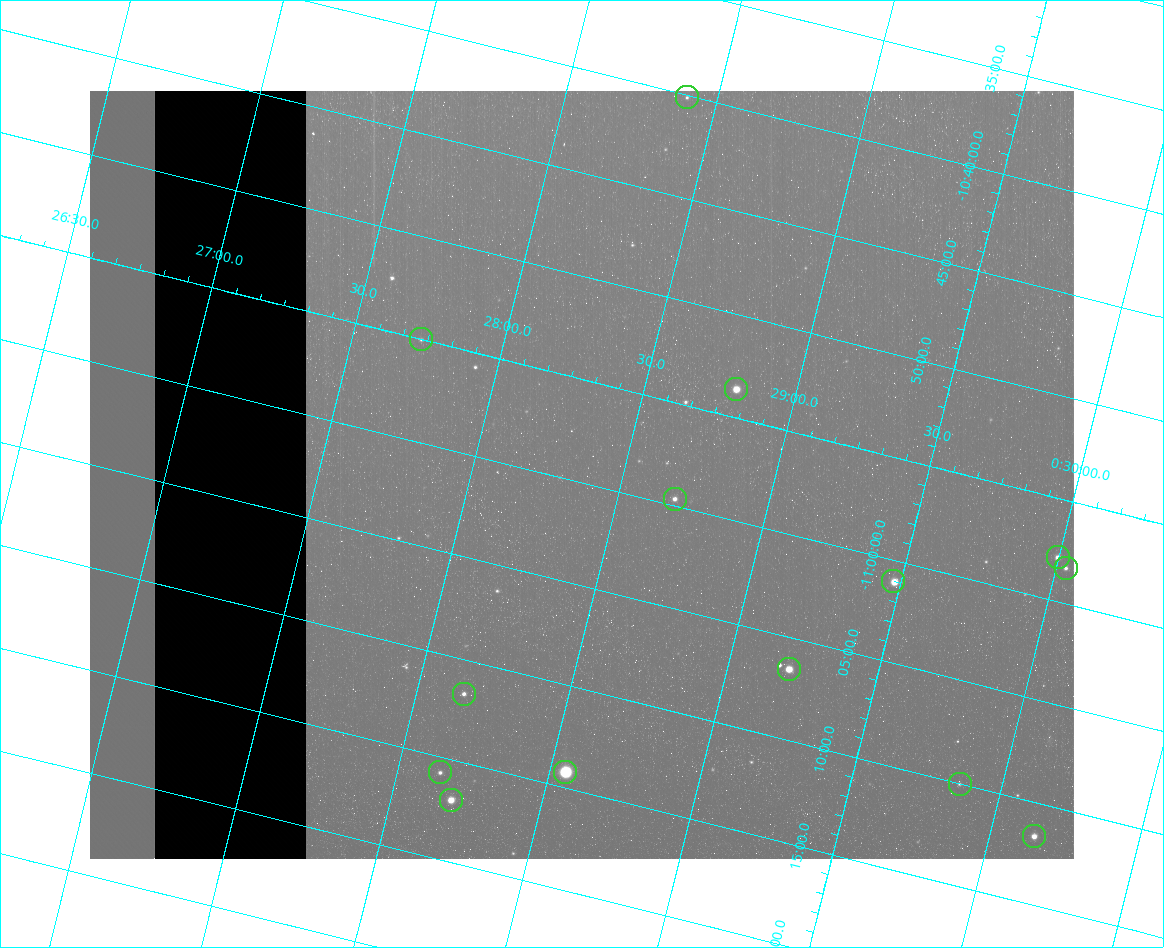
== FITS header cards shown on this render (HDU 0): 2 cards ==
NAXIS1  =                  984 / Size of image - Xaxis
NAXIS2  =                  768 / Size of image - Yaxis

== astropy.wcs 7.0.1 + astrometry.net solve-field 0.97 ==
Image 984 x 768 px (HDU 0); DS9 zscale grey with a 90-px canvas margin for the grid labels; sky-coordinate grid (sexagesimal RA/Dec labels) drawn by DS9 from the SOLVED WCS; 14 Tycho-2 reference stars matched to detected sources circled (green)
Header WCS: none
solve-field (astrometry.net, Tycho-2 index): SOLVED blind (the file carries no WCS)
Solved WCS: RA---TAN-SIP/DEC--TAN-SIP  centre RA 00:28:22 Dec -11:00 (7.09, -10.99 deg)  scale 2.99 arcsec/px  FOV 49.0' x 38.3'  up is -14 deg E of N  parity flipped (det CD > 0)
(file carries no celestial WCS; the grid is the blind solution)
Tycho-2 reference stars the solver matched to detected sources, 14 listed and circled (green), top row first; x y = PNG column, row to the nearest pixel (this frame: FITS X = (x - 90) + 1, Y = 768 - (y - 91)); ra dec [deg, ICRS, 3 dp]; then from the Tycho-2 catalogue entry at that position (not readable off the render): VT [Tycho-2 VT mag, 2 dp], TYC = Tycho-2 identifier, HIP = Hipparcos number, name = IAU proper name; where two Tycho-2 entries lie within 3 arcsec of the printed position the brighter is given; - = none
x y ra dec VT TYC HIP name
687 97 7.100 -10.669 12.28 5265-920-1 - -
421 339 6.932 -10.917 11.98 5265-755-1 - -
736 389 7.201 -10.894 9.38 5265-639-1 - -
675 499 7.173 -10.995 11.18 5265-587-1 - -
1058 557 7.499 -10.964 11.05 5265-40-1 - -
1066 568 7.508 -10.972 11.60 5265-91-1 - -
893 581 7.369 -11.017 9.43 5265-953-1 2311 -
789 669 7.302 -11.109 9.12 5265-446-1 - -
464 694 7.039 -11.195 11.45 5265-592-1 - -
440 772 7.036 -11.263 12.18 5265-564-1 - -
565 772 7.138 -11.237 6.94 5265-967-1 2246 -
960 784 7.465 -11.167 12.47 5265-75-1 - -
451 800 7.050 -11.283 9.92 5265-448-1 - -
1034 836 7.537 -11.194 10.28 5265-51-1 - -